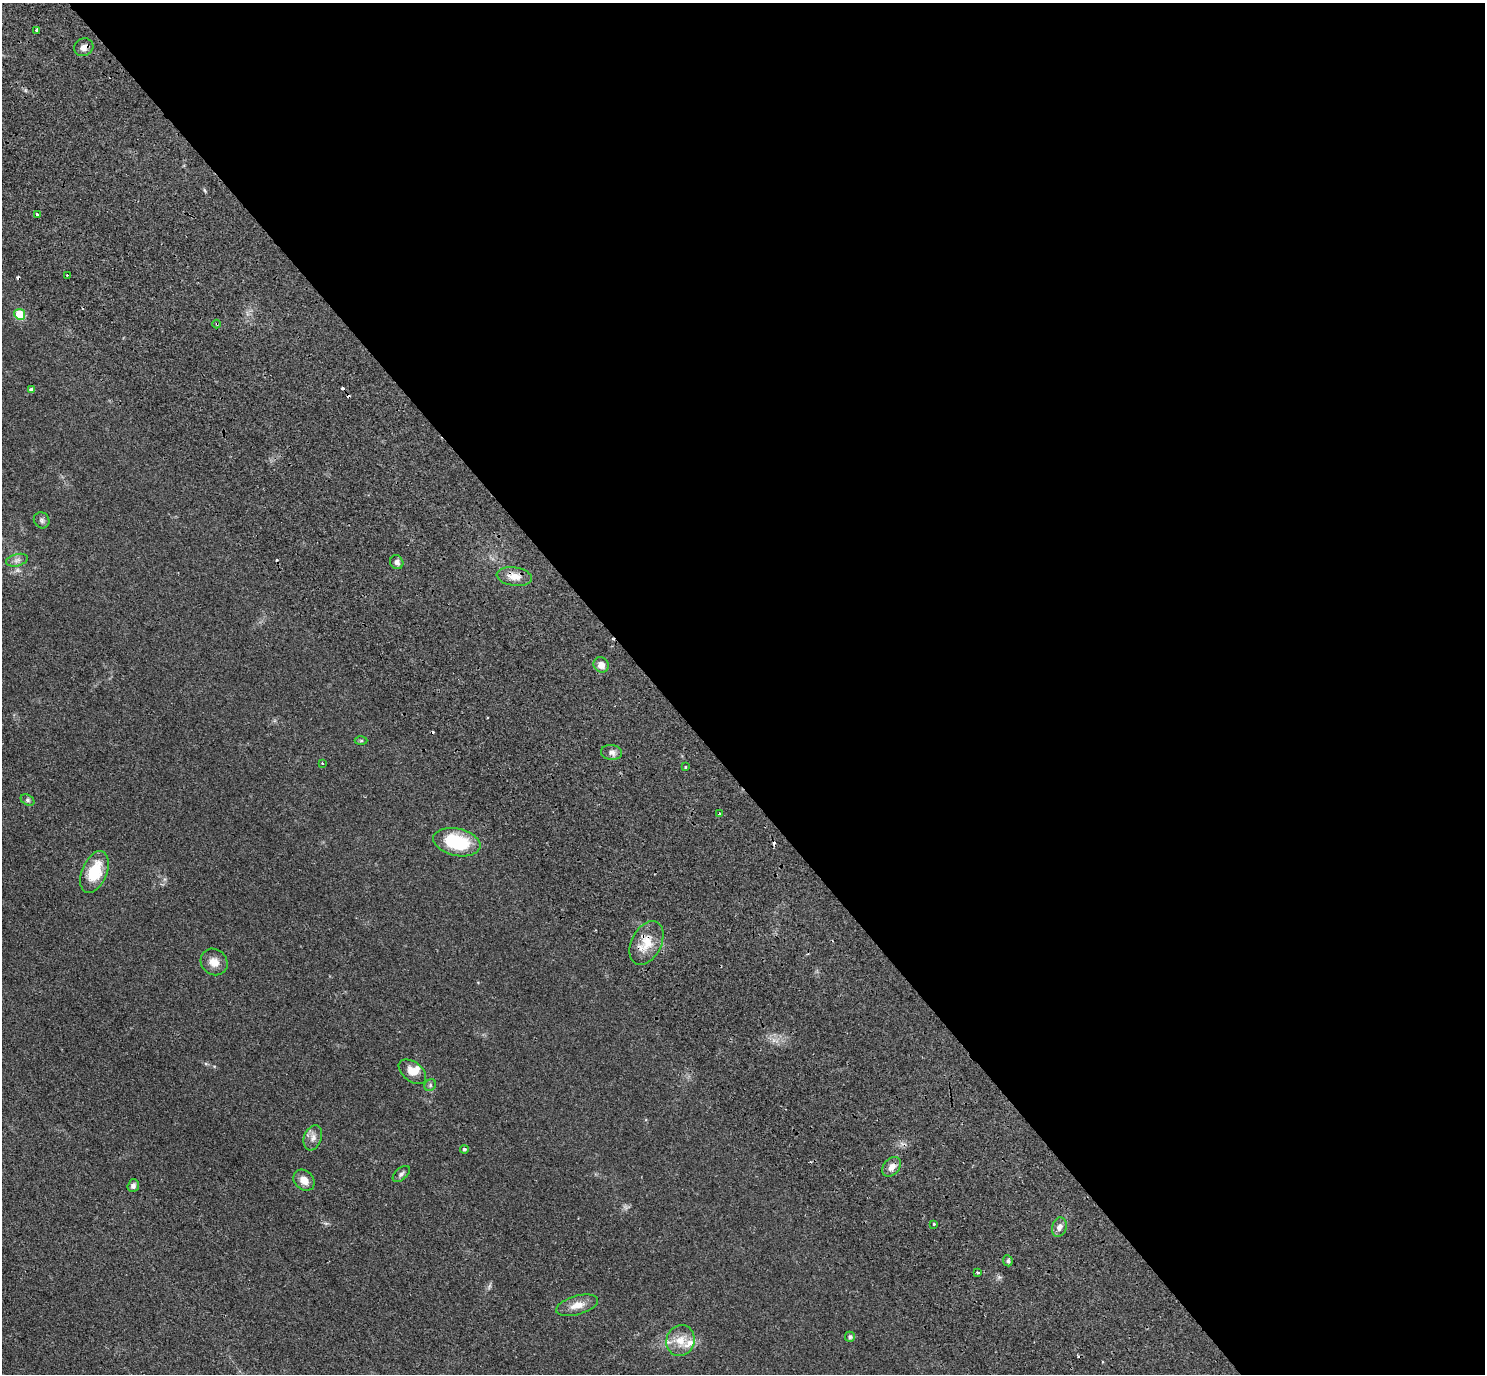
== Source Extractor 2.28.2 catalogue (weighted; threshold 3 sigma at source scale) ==
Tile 8 of 4 x 4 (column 4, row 2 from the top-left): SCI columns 4640-6122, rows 3205-4576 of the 6271 x 6268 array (HDU 1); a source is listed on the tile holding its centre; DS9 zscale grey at full resolution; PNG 1487 x 1376 px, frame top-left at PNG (2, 3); each listed source drawn as its Kron ellipse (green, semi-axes under 4 px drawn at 4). Shown black and unused: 56% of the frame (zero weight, under 2 of 3 exposures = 11% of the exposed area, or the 3 px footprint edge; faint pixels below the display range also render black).
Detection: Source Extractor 2.28.2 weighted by HDU 2 'WHT'; one run over the whole footprint, this tile lists its part. Background 0.0948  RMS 0.0088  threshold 0.0396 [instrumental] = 3 sigma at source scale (4.5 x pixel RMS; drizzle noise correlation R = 1.50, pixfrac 1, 0.05/0.05 arcsec/px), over >= 5 px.
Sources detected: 46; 7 cosmic-ray / hot-pixel residue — neither listed nor drawn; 2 inside a brighter listed object's ellipse — not listed separately; the other 37 listed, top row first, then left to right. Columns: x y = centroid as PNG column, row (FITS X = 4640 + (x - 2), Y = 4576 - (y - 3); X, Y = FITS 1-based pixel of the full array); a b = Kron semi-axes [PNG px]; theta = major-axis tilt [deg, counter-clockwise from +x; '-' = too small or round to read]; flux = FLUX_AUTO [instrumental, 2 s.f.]
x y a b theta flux
37 30 3 3 - 3.4
84 47 10 8 27 4.6
38 215 3 3 - 3.1
67 275 3 3 - 1
20 314 5 5 - 33
217 324 4 3 - 0.83
31 390 4 4 - 2.4
42 520 8 7 - 2.3
17 560 11 6 14 3.3
397 562 7 6 - 3
514 576 18 9 -8 9.1
601 665 8 7 - 6.5
361 741 6 4 1 1
612 752 10 7 -8 4.1
322 763 3 2 - 1.3
685 767 3 2 - 0.77
27 800 7 5 -28 1.7
720 813 3 3 - 0.86
457 842 24 13 -13 49
94 872 22 12 67 28
646 943 23 15 63 17
214 962 14 12 -43 8.1
412 1072 16 9 -39 8.8
430 1085 6 5 - 1.6
313 1138 13 8 70 5.2
464 1149 4 4 - 1.6
892 1167 11 7 50 5.7
401 1174 10 6 41 2.5
304 1180 12 9 -44 7.9
133 1186 6 5 - 2.5
934 1224 3 3 - 2.1
1059 1227 10 7 74 4.3
1008 1261 5 5 - 2.4
978 1273 3 3 - 1.7
577 1305 22 9 16 9.9
850 1337 5 5 - 2
680 1341 15 14 - 14
Overlapping masked pixels (flux is a lower limit): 2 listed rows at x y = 84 47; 217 324